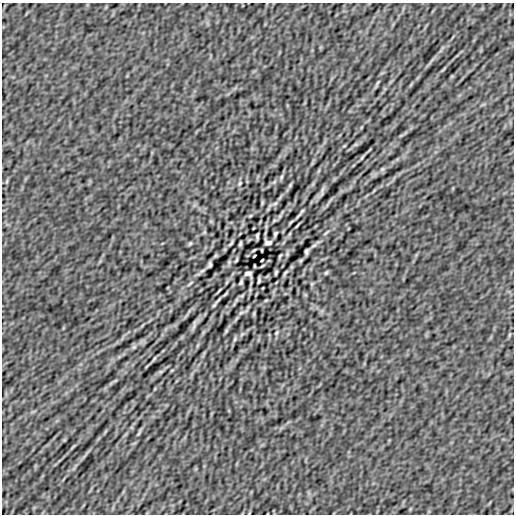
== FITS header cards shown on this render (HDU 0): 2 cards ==
NAXIS1  =                  512
NAXIS2  =                  512

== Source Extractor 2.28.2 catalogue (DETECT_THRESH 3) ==
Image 512 x 512 px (HDU 0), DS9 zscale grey, 1 PNG px = 1 image px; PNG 516 x 516 px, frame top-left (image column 1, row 512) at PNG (2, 3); no overlay
Background -2.95e-06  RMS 2.2e-04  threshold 6.54e-04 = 3 sigma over >= 5 px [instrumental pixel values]
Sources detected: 60; all 60 listed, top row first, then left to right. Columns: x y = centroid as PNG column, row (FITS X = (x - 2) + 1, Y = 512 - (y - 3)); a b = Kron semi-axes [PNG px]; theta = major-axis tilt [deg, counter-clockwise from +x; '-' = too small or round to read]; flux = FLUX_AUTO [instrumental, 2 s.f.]
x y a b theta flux
443 69 8 3 45 0.02
377 83 13 4 59 0.034
355 144 8 4 19 0.022
362 157 8 3 49 0.02
382 169 7 5 45 0.026
281 177 8 4 70 0.024
7 181 6 4 71 0.018
240 183 6 4 50 0.018
290 185 7 4 46 0.019
322 191 14 3 76 0.032
262 203 7 4 90 0.015
275 203 9 5 23 0.032
250 216 6 3 19 0.014
280 216 7 4 71 0.02
298 216 16 3 45 0.041
297 226 8 2 50 0.016
204 232 6 4 -72 0.02
326 233 13 3 42 0.029
275 234 5 3 - 0.024
257 236 6 3 88 0.024
268 242 7 5 -19 0.041
190 243 6 4 53 0.019
231 243 10 3 56 0.027
240 244 5 2 - 0.022
254 250 4 2 - 0.014
262 250 3 2 - 0.011
306 251 5 3 - 0.029
254 256 3 2 - 0.014
280 256 4 2 - 0.017
236 260 4 2 - 0.017
262 260 3 2 - 0.014
229 262 5 5 - 0.018
210 265 5 3 - 0.029
254 266 3 2 - 0.011
262 266 4 2 - 0.014
276 272 5 2 - 0.022
285 273 10 3 56 0.027
326 273 6 4 53 0.019
248 274 7 5 -19 0.04
259 280 6 3 88 0.024
227 282 6 3 70 0.014
241 282 5 3 - 0.024
190 283 12 3 42 0.029
312 284 6 4 -72 0.02
219 290 8 2 50 0.016
236 300 7 4 71 0.02
266 300 6 3 19 0.014
214 305 9 3 45 0.022
241 313 9 5 23 0.032
254 313 7 4 90 0.015
194 325 14 2 77 0.027
226 331 7 4 46 0.019
276 333 6 4 50 0.018
509 335 6 4 71 0.018
235 339 8 4 70 0.024
134 347 7 5 45 0.026
154 359 8 3 49 0.02
172 370 5 3 - 0.012
139 433 13 4 59 0.034
73 447 8 3 45 0.02